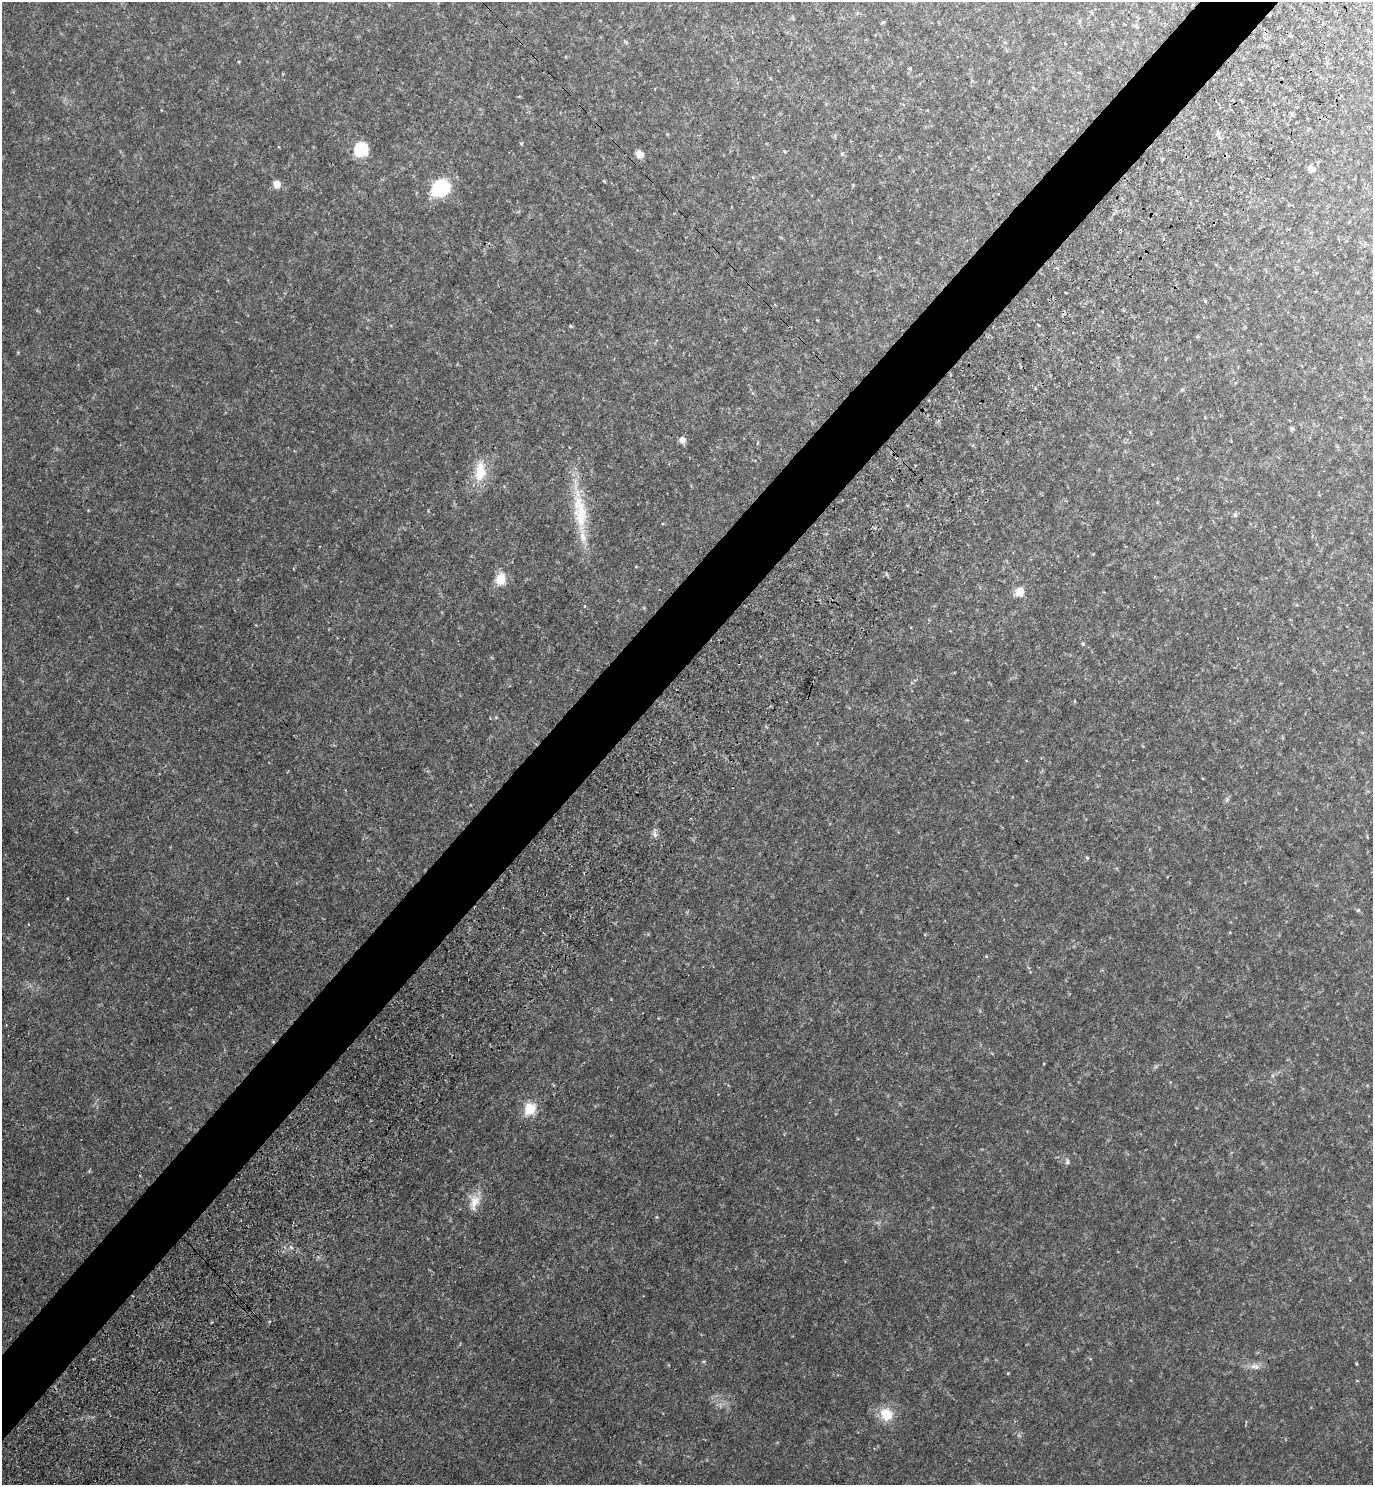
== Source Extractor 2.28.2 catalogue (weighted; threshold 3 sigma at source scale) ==
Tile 10 of 4 x 4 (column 2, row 3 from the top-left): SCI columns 1716-3086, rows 1574-3056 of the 6072 x 6068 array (HDU 1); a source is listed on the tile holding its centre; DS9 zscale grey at full resolution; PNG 1375 x 1487 px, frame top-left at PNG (2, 2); no overlay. Shown black and unused: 5% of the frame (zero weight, under 3 of 4 exposures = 6% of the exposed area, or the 3 px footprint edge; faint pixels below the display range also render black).
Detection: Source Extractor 2.28.2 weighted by HDU 2 'WHT'; one run over the whole footprint, this tile lists its part. Background 0.0797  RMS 0.012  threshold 0.052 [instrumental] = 3 sigma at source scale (4.5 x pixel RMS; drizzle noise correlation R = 1.50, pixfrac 1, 0.05/0.05 arcsec/px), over >= 5 px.
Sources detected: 22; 1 cosmic-ray / hot-pixel residue — not listed; the other 21 listed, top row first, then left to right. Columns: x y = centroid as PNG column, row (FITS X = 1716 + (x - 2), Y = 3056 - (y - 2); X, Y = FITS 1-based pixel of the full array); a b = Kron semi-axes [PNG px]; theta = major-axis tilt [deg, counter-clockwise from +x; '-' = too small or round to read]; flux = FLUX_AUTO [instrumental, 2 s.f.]
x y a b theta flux
521 143 4 4 - 1
361 149 9 8 - 57
640 154 9 8 - 5.7
842 154 5 4 - 1.3
1311 169 8 7 - 4.3
276 184 8 7 - 7.7
440 188 12 10 41 90
1205 301 4 4 - 1.1
1292 428 6 4 0 1.5
682 440 7 6 - 5.8
480 472 27 13 84 23
580 512 54 15 -83 48
1235 515 6 5 - 1.8
500 579 14 11 77 14
1020 592 8 8 - 13
1087 858 5 4 - 1.1
530 1109 7 7 - 41
1067 1162 7 5 78 2
474 1202 24 10 78 12
1255 1366 14 4 -3 4.6
886 1415 15 13 -41 19
Unlisted compact peaks at least as high as the median listed source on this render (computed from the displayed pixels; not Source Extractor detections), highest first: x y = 655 835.